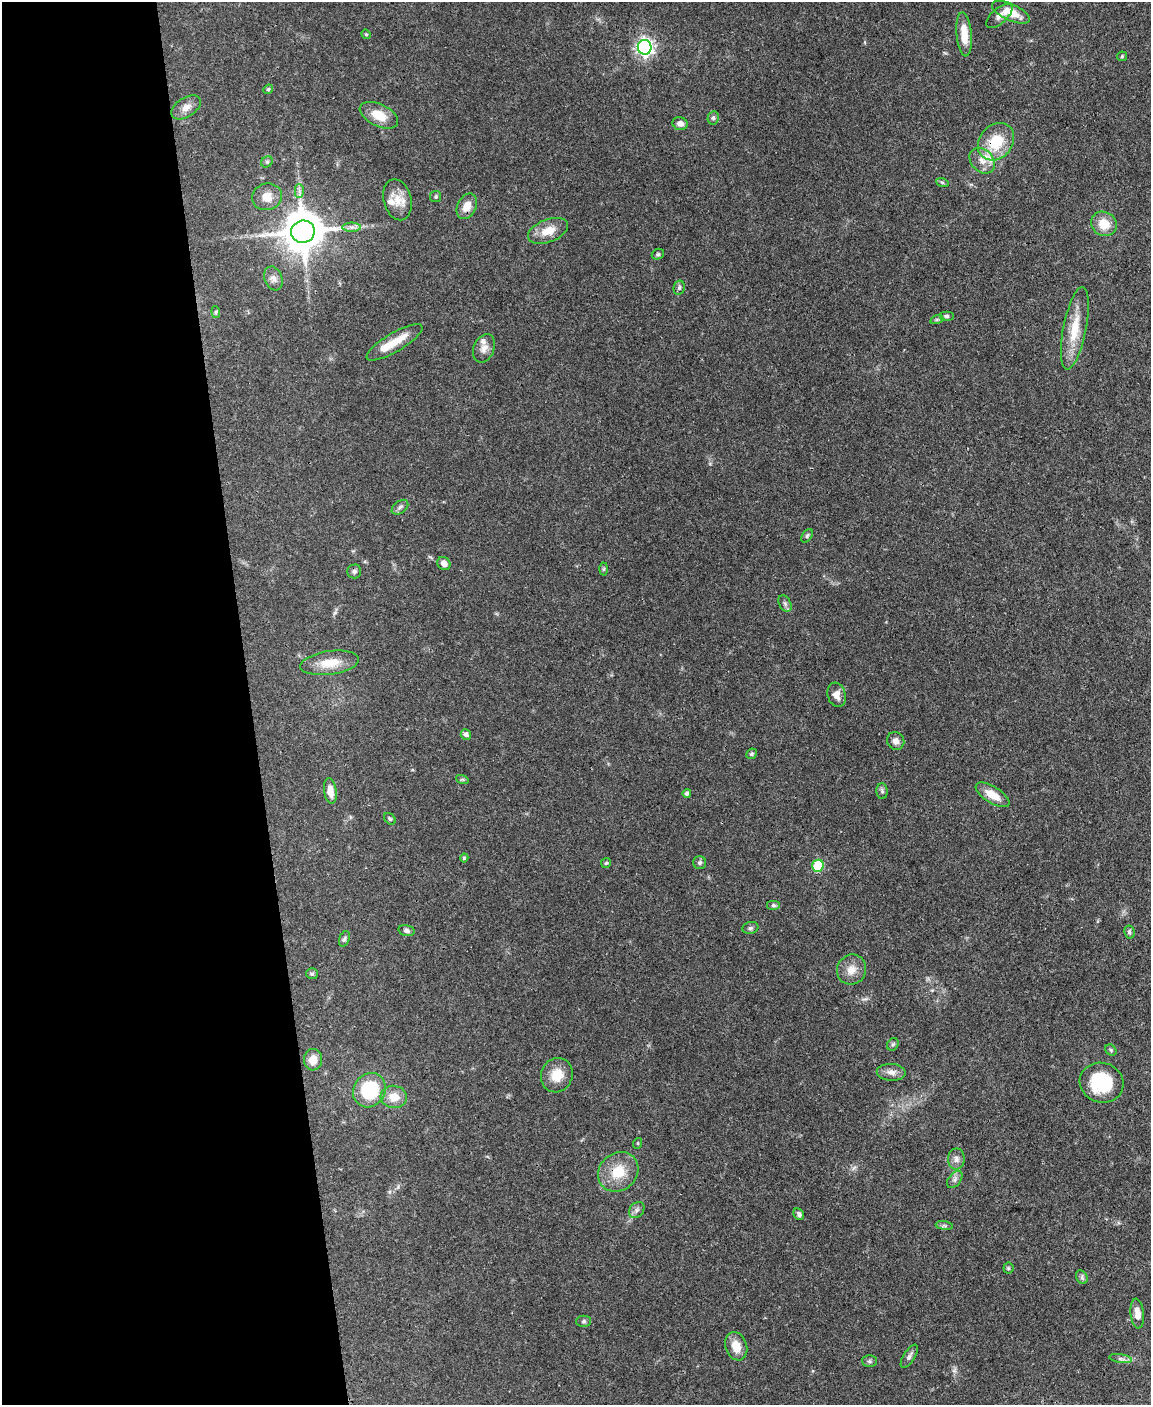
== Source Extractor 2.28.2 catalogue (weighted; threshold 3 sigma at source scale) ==
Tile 5 of 4 x 3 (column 1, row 2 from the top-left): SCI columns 1-1149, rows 1640-3042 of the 4595 x 4572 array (HDU 1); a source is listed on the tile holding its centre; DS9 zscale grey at full resolution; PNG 1153 x 1407 px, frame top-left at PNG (2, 2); each listed source drawn as its Kron ellipse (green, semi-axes under 4 px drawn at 4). Shown black and unused: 22% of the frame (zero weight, under 3 of 4 exposures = <1% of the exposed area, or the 3 px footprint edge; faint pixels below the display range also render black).
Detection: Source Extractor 2.28.2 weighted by HDU 2 'WHT'; one run over the whole footprint, this tile lists its part. Background 0.106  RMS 0.0043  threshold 0.0191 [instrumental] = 3 sigma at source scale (4.5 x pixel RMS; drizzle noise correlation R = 1.50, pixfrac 1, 0.05/0.05 arcsec/px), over >= 5 px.
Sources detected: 87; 3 inside a brighter listed object's ellipse — not listed separately; the other 84 listed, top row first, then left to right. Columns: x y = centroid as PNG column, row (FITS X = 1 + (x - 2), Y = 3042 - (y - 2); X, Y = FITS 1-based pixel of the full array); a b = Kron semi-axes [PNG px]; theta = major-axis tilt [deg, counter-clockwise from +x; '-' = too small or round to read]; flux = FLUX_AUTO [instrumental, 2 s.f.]
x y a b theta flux
1011 12 20 8 -25 7.4
999 16 16 7 42 2.3
366 34 5 4 - 0.42
964 34 22 7 -85 6.8
645 47 7 7 - 150
1122 56 5 5 - 0.52
268 89 5 4 - 0.57
186 107 16 9 33 3.4
379 115 20 11 -26 8
713 118 7 5 80 0.99
680 124 7 6 - 2.5
996 142 20 16 49 15
982 161 14 11 -47 4.5
267 162 6 5 - 0.81
942 182 6 4 -19 0.61
299 191 7 4 -89 1.1
436 196 6 5 - 0.76
267 197 15 13 15 5
397 200 21 14 -76 6.5
467 206 13 9 63 4.6
1104 224 13 12 - 7.6
352 227 9 4 1 1.5
548 231 21 11 21 6.8
303 232 12 11 - 1500
658 254 6 5 - 0.7
273 278 12 9 -69 2.4
679 288 7 5 77 0.99
216 312 6 4 -84 0.6
946 316 7 5 0 0.88
937 319 7 4 19 0.65
1075 328 42 11 79 12
395 342 32 9 30 7.5
484 348 15 10 67 2.9
400 507 9 6 38 1.3
807 536 7 5 55 0.82
444 563 7 6 - 2.5
604 569 6 4 88 0.58
354 571 7 7 - 1.1
785 604 9 5 -63 1.2
330 663 30 11 8 8.1
837 695 12 9 -72 3.1
466 734 5 5 - 1.4
896 741 9 8 - 2.3
751 754 6 5 - 0.7
462 779 6 4 -18 0.58
330 791 13 6 -82 3.6
882 791 8 5 -87 1
687 793 4 4 - 1.1
993 795 19 8 -32 5.9
390 819 6 5 - 0.64
464 858 4 4 - 0.56
606 863 5 5 - 0.6
700 863 6 6 - 1.1
818 866 6 5 - 23
773 905 7 5 0 0.78
750 928 8 6 16 1.1
407 931 8 5 -15 1.2
1129 932 6 5 - 0.92
344 939 8 5 70 0.88
852 970 15 14 - 4.8
312 974 6 5 - 0.74
893 1044 7 5 58 0.76
1111 1050 6 5 - 0.65
313 1060 11 9 85 4.5
891 1072 14 8 -3 2.6
557 1075 17 15 68 7.4
1102 1083 22 20 -18 23
369 1090 18 15 57 30
394 1097 13 11 -6 6.1
638 1143 5 3 - 0.44
956 1159 10 8 89 2
618 1172 21 18 40 11
955 1179 10 6 53 1.5
637 1210 9 7 48 1.4
799 1214 6 5 - 1.1
944 1226 8 4 -9 0.87
1008 1268 5 5 - 0.6
1082 1277 7 5 -61 0.86
1137 1313 15 6 -84 3.9
583 1321 7 5 1 0.92
736 1346 14 10 -70 5.5
909 1356 13 5 58 1.6
1120 1359 11 4 -9 1.3
869 1361 7 6 - 0.94
Overlapping masked pixels (flux is a lower limit): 4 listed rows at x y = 996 142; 982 161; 303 232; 618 1172